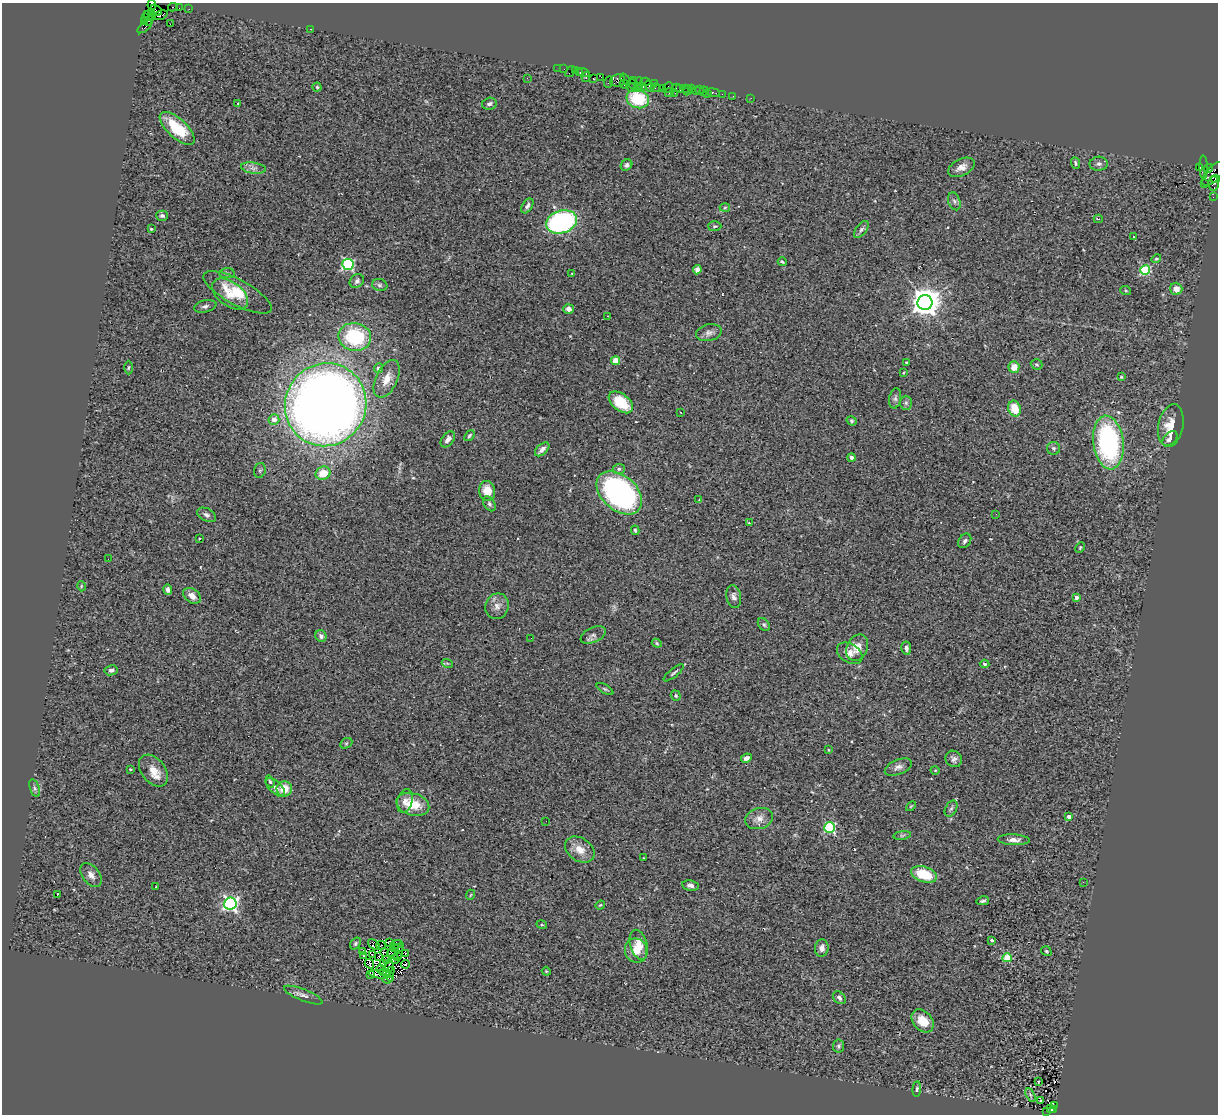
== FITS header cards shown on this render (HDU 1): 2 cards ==
NAXIS1  =                 1216
NAXIS2  =                 1112

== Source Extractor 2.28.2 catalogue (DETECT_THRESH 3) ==
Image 1216 x 1112 px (HDU 1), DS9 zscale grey, 1 PNG px = 1 image px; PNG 1220 x 1116 px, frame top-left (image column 1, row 1112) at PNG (2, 3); each listed source drawn as its Kron ellipse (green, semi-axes under 4 px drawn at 4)
Background 0.832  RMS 0.11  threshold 0.337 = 3 sigma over >= 5 px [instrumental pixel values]
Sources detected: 248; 3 with non-positive FLUX_AUTO (blend fragments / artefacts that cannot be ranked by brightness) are neither listed nor drawn; the other 245 listed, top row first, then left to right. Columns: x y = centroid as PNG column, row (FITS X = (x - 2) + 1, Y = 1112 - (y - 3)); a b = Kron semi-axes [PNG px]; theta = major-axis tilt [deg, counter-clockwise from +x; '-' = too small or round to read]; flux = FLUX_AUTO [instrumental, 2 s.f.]
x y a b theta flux
152 5 5 2 - 30
173 7 5 3 - 63
179 8 2 2 - 5.1
189 9 2 2 - 27
156 10 6 3 -39 89
152 13 3 3 - 59
148 15 4 2 - 27
160 15 8 3 17 210
145 17 3 2 - 42
153 17 3 2 - 40
149 20 5 3 - 110
144 22 3 2 - 58
170 24 3 2 - 6
145 27 9 3 39 150
310 29 3 2 - 73
558 68 2 2 - 24
564 69 2 2 - 6.9
570 71 6 3 53 68
575 71 2 2 - 6.5
580 72 3 2 - 51
583 73 6 3 -15 80
586 77 5 2 - 21
601 77 3 2 - 15
527 78 2 2 - 3.5
593 78 3 3 - 66
625 79 6 4 -48 110
617 80 7 6 - 210
634 80 3 3 - 19
608 82 6 2 71 48
645 82 5 2 - 25
639 83 6 2 87 150
654 83 4 3 - 57
624 84 4 4 - 110
633 84 6 2 -34 94
317 87 4 4 - 9.3
631 87 6 3 -41 34
643 87 3 2 - 41
650 87 6 3 -55 130
676 87 3 2 - 43
639 88 4 4 - 70
655 88 5 3 - 96
662 88 2 2 - 66
668 88 6 3 45 87
685 88 3 3 - 46
680 89 4 2 - 18
692 89 3 2 - 55
688 90 5 2 - 82
696 90 3 2 - 60
699 90 3 2 - 48
704 91 5 2 - 11
713 92 7 3 -10 71
669 93 4 2 - 86
675 93 2 2 - 18
707 94 2 2 - 17
722 94 2 2 - 27
733 96 3 2 - 7.9
751 98 2 2 - 3.6
638 99 11 9 -21 330
238 103 2 2 - 5.6
489 104 7 6 - 20
177 128 22 9 -42 300
1075 163 6 4 -70 12
1099 164 9 7 3 24
626 165 6 5 - 17
961 167 14 8 26 57
1203 167 11 3 -88 48
253 168 12 5 -7 35
1199 168 3 3 - 600
1208 169 5 2 - 14
1213 174 15 7 47 200
1215 179 4 3 - 50
1214 183 7 5 -88 85
1205 184 2 2 - 30
1213 197 2 2 - 11
954 201 9 6 -71 23
527 206 8 5 57 22
725 208 5 3 - 7.3
162 216 6 5 - 16
1098 219 4 3 - 11
561 222 16 11 18 1300
715 226 6 5 - 11
151 229 3 3 - 7.4
861 230 10 5 52 20
1134 237 2 2 - 8
1156 259 5 4 - 14
782 262 4 2 - 10
348 264 5 5 - 1000
697 270 5 4 - 30
1145 270 5 5 - 540
227 273 8 5 2 14
572 273 4 3 - 5.2
357 281 7 6 - 24
380 285 8 6 -16 17
1176 289 6 6 - 59
1126 291 5 3 - 7.6
238 292 38 12 -28 230
230 294 21 12 -36 120
925 302 7 7 - 11000
205 306 11 6 13 24
568 309 5 5 - 29
608 316 3 2 - 23
709 333 13 8 13 37
355 337 16 14 -12 510
616 361 4 4 - 170
906 363 3 3 - 10
1037 364 6 5 - 12
1014 367 6 5 - 80
128 368 7 3 89 9.5
379 368 5 4 - 26
903 373 3 2 - 6.6
1121 377 3 3 - 7.9
387 379 20 10 65 99
895 398 10 6 79 22
621 402 14 8 -38 230
906 403 7 6 - 17
326 405 42 40 61 11000
1015 408 8 6 -71 150
681 412 3 2 - 7.3
274 419 5 5 - 59
852 421 5 4 - 11
1171 426 21 12 79 140
469 436 6 4 51 14
448 439 9 5 54 34
1170 439 9 5 44 28
1108 443 27 15 -82 1200
1053 448 6 6 - 20
542 449 9 5 42 33
852 457 4 4 - 32
619 469 6 5 - 15
260 470 7 5 75 15
323 473 8 6 25 140
487 491 10 8 -81 110
619 493 26 17 -41 2000
699 500 4 3 - 7.7
489 504 8 5 -58 18
996 514 2 2 - 4
207 515 10 6 -28 23
749 523 3 3 - 7.9
635 530 4 3 - 12
199 538 2 2 - 5.9
965 541 8 5 54 20
1080 548 5 3 - 8.8
108 559 2 2 - 3.3
81 586 5 3 - 6.8
168 590 5 3 - 19
192 596 10 6 -37 57
734 597 11 7 -78 31
1076 597 4 3 - 54
497 606 13 11 71 55
764 624 7 5 -49 14
593 635 13 7 24 33
321 636 6 5 - 24
531 638 2 2 - 8.3
657 643 5 4 - 9.8
857 648 14 10 64 78
906 648 6 5 - 26
850 653 14 9 -33 55
447 663 5 3 - 7.6
984 664 5 4 - 13
111 670 7 5 9 25
674 673 12 3 38 14
605 689 9 4 -32 13
676 696 5 4 - 14
346 743 6 4 29 12
828 750 3 2 - 5.4
746 758 5 4 - 27
954 759 9 7 -43 27
898 767 14 7 22 38
130 769 3 2 - 5.7
935 770 4 3 - 5.7
153 771 18 12 -51 100
270 782 6 3 -70 12
275 787 12 6 -42 34
35 788 9 4 -72 18
284 789 8 7 - 120
405 801 12 7 75 43
413 804 17 11 -15 190
911 806 6 3 44 7.5
951 809 8 5 61 16
1069 817 4 3 - 30
759 819 14 10 17 61
546 821 2 2 - 10
830 827 5 5 - 720
902 835 9 4 8 16
1014 840 16 5 -2 44
580 850 16 11 -34 94
643 858 2 2 - 4.1
924 874 13 7 -17 260
91 875 13 8 -52 46
1083 882 2 2 - 3.5
690 885 8 5 -8 25
156 887 3 3 - 10
57 895 3 2 - 36
470 895 5 3 - 6.5
983 901 6 3 13 13
230 904 6 6 - 1800
600 905 5 3 - 8.3
542 925 5 3 - 7.4
991 940 3 3 - 14
355 943 6 4 53 13
389 943 3 3 - 5.8
397 944 6 2 3 16
374 945 7 3 -40 3.3
381 945 5 2 - 4.4
639 945 15 8 -73 74
394 948 3 3 - 12
399 948 5 3 - 2.2
822 948 9 6 83 45
636 950 12 11 - 96
1046 951 5 4 - 10
363 952 3 2 - 12
384 952 4 2 - 1.4
405 953 3 2 - 8.6
393 954 6 2 -39 1.2
363 955 2 2 - 4.5
372 955 3 2 - 4.1
378 956 2 2 - 4.9
398 956 4 2 - 5.3
1007 958 4 4 - 290
387 959 3 2 - 6.8
394 959 5 2 - 23
369 964 5 3 - 7.5
383 964 3 2 - 8.4
405 964 4 3 - 13
389 965 6 2 87 2.8
380 969 4 2 - 9.7
392 970 3 2 - 5.7
546 971 4 3 - 7.6
384 972 4 3 - 4.8
380 974 10 4 -6 17
371 975 2 2 - 3.6
389 976 5 2 - 1.2
388 979 5 2 - 5.2
303 995 20 6 -21 36
839 998 7 5 -45 23
923 1021 13 9 -48 120
839 1046 7 5 82 15
1038 1082 3 2 - 5.7
917 1089 7 4 84 14
1030 1095 7 3 -62 12
1040 1101 3 2 - 8.7
1054 1106 3 3 - 150
1050 1108 3 2 - 64
1054 1110 3 2 - 74
1047 1111 3 2 - 42
At the frame edge (FLAGS 8, measured only in part): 1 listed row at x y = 152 5
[3 non-positive-flux detections neither listed nor drawn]